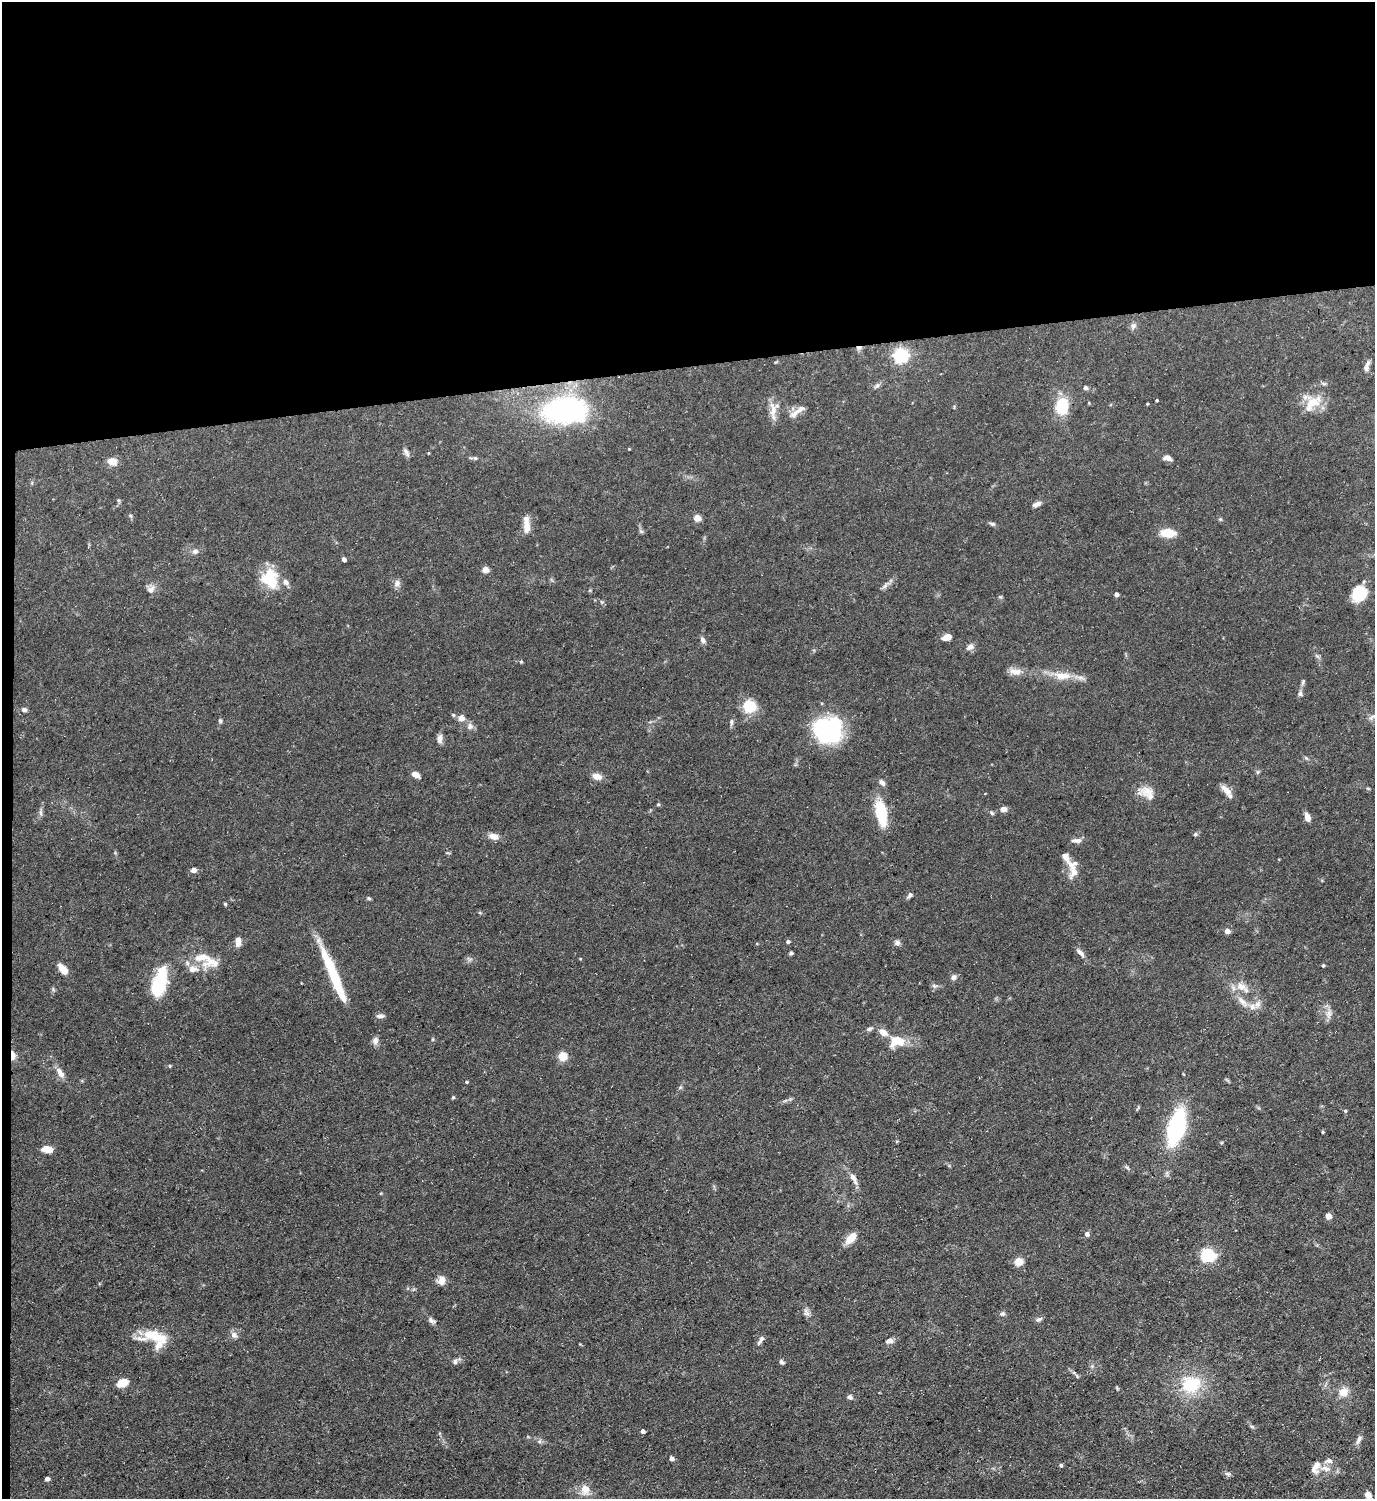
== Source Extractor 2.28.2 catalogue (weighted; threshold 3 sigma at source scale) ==
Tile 1 of 3 x 3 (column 1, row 1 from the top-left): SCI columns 226-1598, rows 2996-4492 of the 4469 x 4492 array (HDU 1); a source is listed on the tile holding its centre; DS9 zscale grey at full resolution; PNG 1377 x 1501 px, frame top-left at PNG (2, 2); no overlay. Shown black and unused: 25% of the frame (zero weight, under 3 of 5 exposures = <1% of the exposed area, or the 3 px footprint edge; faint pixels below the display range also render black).
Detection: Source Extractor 2.28.2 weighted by HDU 2 'WHT'; one run over the whole footprint, this tile lists its part. Background 0.0577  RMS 0.004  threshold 0.0178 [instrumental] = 3 sigma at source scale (4.5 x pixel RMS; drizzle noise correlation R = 1.50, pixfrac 1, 0.05/0.05 arcsec/px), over >= 5 px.
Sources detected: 157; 2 inside a brighter object's white glare — not listed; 12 inside a brighter listed object's ellipse — not listed separately; the other 143 listed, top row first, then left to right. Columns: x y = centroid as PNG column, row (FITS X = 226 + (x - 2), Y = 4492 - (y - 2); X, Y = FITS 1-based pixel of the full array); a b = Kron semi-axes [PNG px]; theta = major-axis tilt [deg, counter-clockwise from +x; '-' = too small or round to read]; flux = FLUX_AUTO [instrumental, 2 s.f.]
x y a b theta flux
1133 326 8 7 - 1.4
859 348 8 5 7 1.2
900 355 6 6 - 97
1366 367 14 6 71 1.9
877 386 9 5 36 1
1086 388 5 5 - 0.99
1156 400 3 3 - 0.42
1314 402 25 16 18 8.2
1147 404 3 3 - 0.35
1062 406 13 9 87 20
773 410 24 10 -86 4.4
566 411 36 21 3 98
796 412 23 7 38 3.2
406 453 14 5 -67 1.3
475 458 7 6 - 0.86
1167 458 10 6 -16 2.1
112 461 10 7 -16 4.1
1037 504 12 5 24 1.6
131 516 6 4 -71 0.53
697 518 5 4 - 7.6
1220 519 5 5 - 0.48
992 524 8 5 -12 0.86
526 525 19 7 -88 4.7
641 531 7 5 -30 0.64
1168 533 14 7 -3 9.1
195 551 9 7 14 1.4
344 560 5 4 - 0.9
485 570 5 4 - 5.6
270 579 24 19 -65 14
397 583 10 8 67 1.7
885 586 9 4 42 1.2
151 589 13 9 50 2.2
1359 594 17 14 59 11
1116 595 4 4 - 1.5
1000 597 5 5 - 0.5
947 637 9 6 18 3.2
703 640 8 6 -55 1.4
970 647 10 8 37 1.8
521 661 5 4 - 0.5
1016 672 18 9 -5 3.4
1062 676 26 10 -3 7
1303 682 7 5 71 0.73
1300 693 7 6 - 1.1
749 706 6 6 - 24
24 710 6 5 - 1.2
461 718 9 9 - 2.4
220 721 6 4 -69 0.62
470 726 10 9 - 1.8
828 730 30 27 -15 39
440 739 10 6 90 2.1
1306 758 6 5 - 0.59
1257 772 6 4 71 0.56
415 774 8 5 -26 2.8
597 776 11 7 -15 3.1
882 783 8 5 -51 1.5
1147 791 27 12 9 4.9
1227 791 17 6 -51 3.6
658 804 4 4 - 0.44
1003 809 7 6 - 1.9
41 813 10 4 -85 1
881 813 29 11 -79 16
992 813 7 4 -48 0.66
1307 817 9 5 -71 2.8
1195 834 6 5 - 0.61
493 836 13 8 -14 2.7
1077 840 14 6 1 1.9
193 870 5 4 - 2.6
1074 871 22 12 -81 5.1
909 895 9 5 54 1
369 898 6 4 -21 0.52
225 904 4 3 - 0.55
1227 931 4 4 - 2.9
238 942 11 6 87 2.8
788 942 5 4 - 0.9
897 943 7 6 - 1.3
757 944 4 3 - 0.35
791 953 5 4 - 0.61
1080 953 14 5 -47 1.6
202 957 26 19 -49 9.9
469 959 9 5 -18 0.95
580 959 4 3 - 0.28
1323 965 4 3 - 0.59
63 969 13 7 -48 4
332 973 60 9 -67 23
954 977 8 6 63 1.2
159 985 29 14 71 21
1241 986 17 10 -23 4.6
1242 1001 19 7 -47 3.8
1257 1004 12 8 58 2.4
1329 1014 12 8 90 2.4
380 1016 9 6 -2 1.4
869 1029 8 5 12 0.85
883 1032 12 8 -32 3.2
433 1039 5 3 - 0.41
375 1041 11 8 78 1.8
897 1041 19 13 10 8.3
12 1055 9 4 -86 5
562 1056 5 5 - 17
170 1066 5 3 - 0.33
60 1073 16 7 -54 2.7
466 1082 4 3 - 0.47
680 1088 6 4 20 0.53
453 1097 5 4 - 0.48
1345 1111 4 4 - 0.44
1176 1127 22 10 74 75
1323 1132 4 3 - 0.4
1221 1142 5 3 - 0.41
47 1149 12 7 -7 3.9
1127 1167 8 4 -53 0.66
854 1179 18 6 -62 2.8
1328 1216 5 4 - 5
1087 1234 5 5 - 1.6
851 1238 15 8 48 4.7
1208 1255 6 6 - 67
1019 1262 5 5 - 14
441 1280 11 9 73 3
807 1314 9 7 -1 1.4
1002 1314 7 6 - 0.94
1039 1319 9 5 26 1.1
432 1321 13 6 -29 1.4
234 1335 10 8 -51 1.8
154 1336 38 14 -20 12
760 1340 15 5 59 1.4
889 1341 9 6 10 1.8
455 1362 9 7 53 1.2
781 1362 6 5 - 0.96
1077 1376 7 4 -47 0.64
122 1383 11 8 20 5.8
1191 1385 24 20 -48 17
1344 1392 11 11 - 4.2
850 1397 7 6 - 1
1252 1427 7 4 -20 0.56
643 1431 4 4 - 1.5
1359 1439 14 6 66 1.6
540 1441 6 4 71 0.68
671 1459 5 4 - 1.5
1329 1461 12 7 10 1.8
1061 1465 5 4 - 0.6
1315 1468 18 10 68 3.5
1228 1474 9 5 -18 0.91
47 1479 4 4 - 1.7
585 1490 14 12 -81 4.3
1368 1495 6 5 - 3.1
Overlapping masked pixels (flux is a lower limit): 2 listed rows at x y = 859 348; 12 1055
Isophote crosses this tile's border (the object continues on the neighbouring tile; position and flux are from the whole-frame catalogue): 1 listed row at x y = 1368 1495